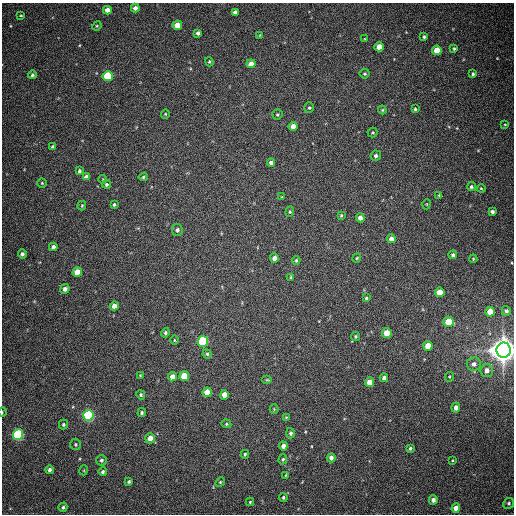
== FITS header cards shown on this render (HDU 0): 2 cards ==
NAXIS1  =                  512
NAXIS2  =                  512

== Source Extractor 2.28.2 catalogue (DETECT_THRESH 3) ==
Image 512 x 512 px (HDU 0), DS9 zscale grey, 1 PNG px = 1 image px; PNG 516 x 516 px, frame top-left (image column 1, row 512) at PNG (2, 3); each listed source drawn as its Kron ellipse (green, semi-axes under 4 px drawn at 4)
Background 444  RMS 12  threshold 36.2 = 3 sigma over >= 5 px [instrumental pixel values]
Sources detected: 116; all 116 listed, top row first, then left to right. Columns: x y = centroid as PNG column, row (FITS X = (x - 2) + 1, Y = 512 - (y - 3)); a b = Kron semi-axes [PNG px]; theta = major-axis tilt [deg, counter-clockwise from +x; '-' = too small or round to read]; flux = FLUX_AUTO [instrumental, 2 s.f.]
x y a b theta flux
135 8 4 4 - 3.3e+03
107 10 4 4 - 5.9e+03
235 12 4 4 - 2.9e+03
21 15 4 3 - 7.6e+02
177 25 5 4 - 1.4e+04
97 26 5 4 - 9.0e+02
198 33 4 4 - 2.6e+03
260 35 4 2 - 5.1e+02
424 37 4 3 - 1.2e+03
365 39 4 2 - 5.0e+02
379 47 4 4 - 1.1e+04
454 49 4 3 - 1.1e+03
437 50 4 4 - 1.8e+04
209 62 5 4 - 8.9e+02
251 64 4 4 - 8.0e+03
365 74 5 5 - 1.1e+03
473 74 4 4 - 1.5e+03
32 75 4 4 - 1.6e+03
108 76 5 5 - 5.0e+04
309 108 5 4 - 1.2e+03
415 109 4 3 - 1.0e+03
382 110 4 4 - 8.8e+02
165 114 4 4 - 8.7e+02
277 114 5 5 - 1.1e+03
505 124 4 2 - 5.8e+02
293 126 4 4 - 7.7e+03
373 133 5 5 - 1.1e+03
53 147 4 3 - 2.2e+03
376 156 5 5 - 2.1e+03
271 163 4 4 - 3.3e+03
79 171 4 3 - 1.7e+03
86 177 4 4 - 4.1e+03
143 177 4 4 - 1.1e+03
103 179 4 3 - 6.2e+02
42 183 4 4 - 9.1e+02
107 184 4 4 - 1.6e+03
471 187 4 4 - 1.2e+03
481 188 4 4 - 6.7e+02
439 195 3 3 - 7.5e+02
282 197 4 3 - 6.9e+02
427 204 5 3 - 6.1e+02
114 205 3 3 - 1.2e+03
82 206 5 3 - 9.1e+02
290 212 5 4 - 9.4e+02
492 212 4 3 - 2.2e+03
341 215 4 3 - 1.0e+03
360 218 4 4 - 3.8e+03
177 230 6 5 - 2.1e+03
391 239 4 4 - 5.0e+03
53 247 4 4 - 2.8e+03
22 254 4 4 - 1.9e+03
453 255 4 3 - 1.6e+03
274 258 5 4 - 4.4e+03
357 258 4 3 - 8.4e+02
473 259 4 4 - 7.2e+02
296 260 4 3 - 9.9e+02
77 272 5 4 - 1.2e+04
291 277 3 2 - 7.3e+02
65 289 5 4 - 3.8e+03
440 292 5 4 - 1.5e+04
366 298 3 3 - 1.1e+03
114 306 4 4 - 4.8e+03
506 311 5 4 - 1.9e+03
490 312 5 4 - 1.4e+04
449 322 5 5 - 2.3e+04
165 333 5 4 - 1.4e+03
387 333 5 4 - 1.9e+04
356 336 4 4 - 9.6e+02
174 340 5 3 - 7.7e+02
203 341 5 5 - 8.4e+04
428 346 5 4 - 1.7e+04
504 350 7 7 - 1.3e+06
207 354 4 4 - 1.1e+03
474 364 7 6 - 3.2e+03
487 370 7 6 - 5.1e+03
140 375 4 3 - 6.9e+02
184 376 5 5 - 2.2e+04
172 377 5 4 - 6.2e+03
449 377 5 4 - 9.7e+02
384 378 4 4 - 2.6e+03
267 380 5 3 - 8.4e+02
370 382 5 4 - 1.2e+04
207 392 5 4 - 1.1e+04
141 395 5 4 - 1.3e+03
224 395 5 4 - 7.3e+03
456 407 5 4 - 3.8e+03
274 409 4 4 - 8.0e+02
2 412 4 3 - 7.0e+02
142 412 4 4 - 1.2e+03
88 415 5 5 - 1.4e+05
286 417 3 3 - 6.4e+02
63 424 5 4 - 1.3e+03
226 424 5 4 - 1.1e+03
290 433 5 4 - 1.8e+03
18 435 5 5 - 1.2e+05
150 438 5 5 - 6.6e+03
76 444 6 5 - 1.2e+03
283 446 4 4 - 4.2e+03
410 448 4 3 - 1.4e+03
245 454 4 3 - 9.4e+02
331 458 4 4 - 3.6e+03
283 459 5 4 - 1.1e+03
101 460 5 5 - 1.7e+03
453 460 3 2 - 7.1e+02
49 470 4 4 - 2.2e+03
84 470 5 3 - 6.7e+02
103 472 4 4 - 1.6e+03
286 475 4 3 - 6.9e+02
129 481 3 3 - 1.2e+03
220 482 5 4 - 1.1e+03
283 497 4 3 - 1.1e+03
433 500 4 4 - 3.1e+03
250 502 4 4 - 9.8e+02
509 503 5 5 - 1.5e+03
63 507 5 4 - 1.7e+03
456 508 4 4 - 8.0e+03
At the frame edge (FLAGS 8, measured only in part): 2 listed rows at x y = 504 350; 2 412